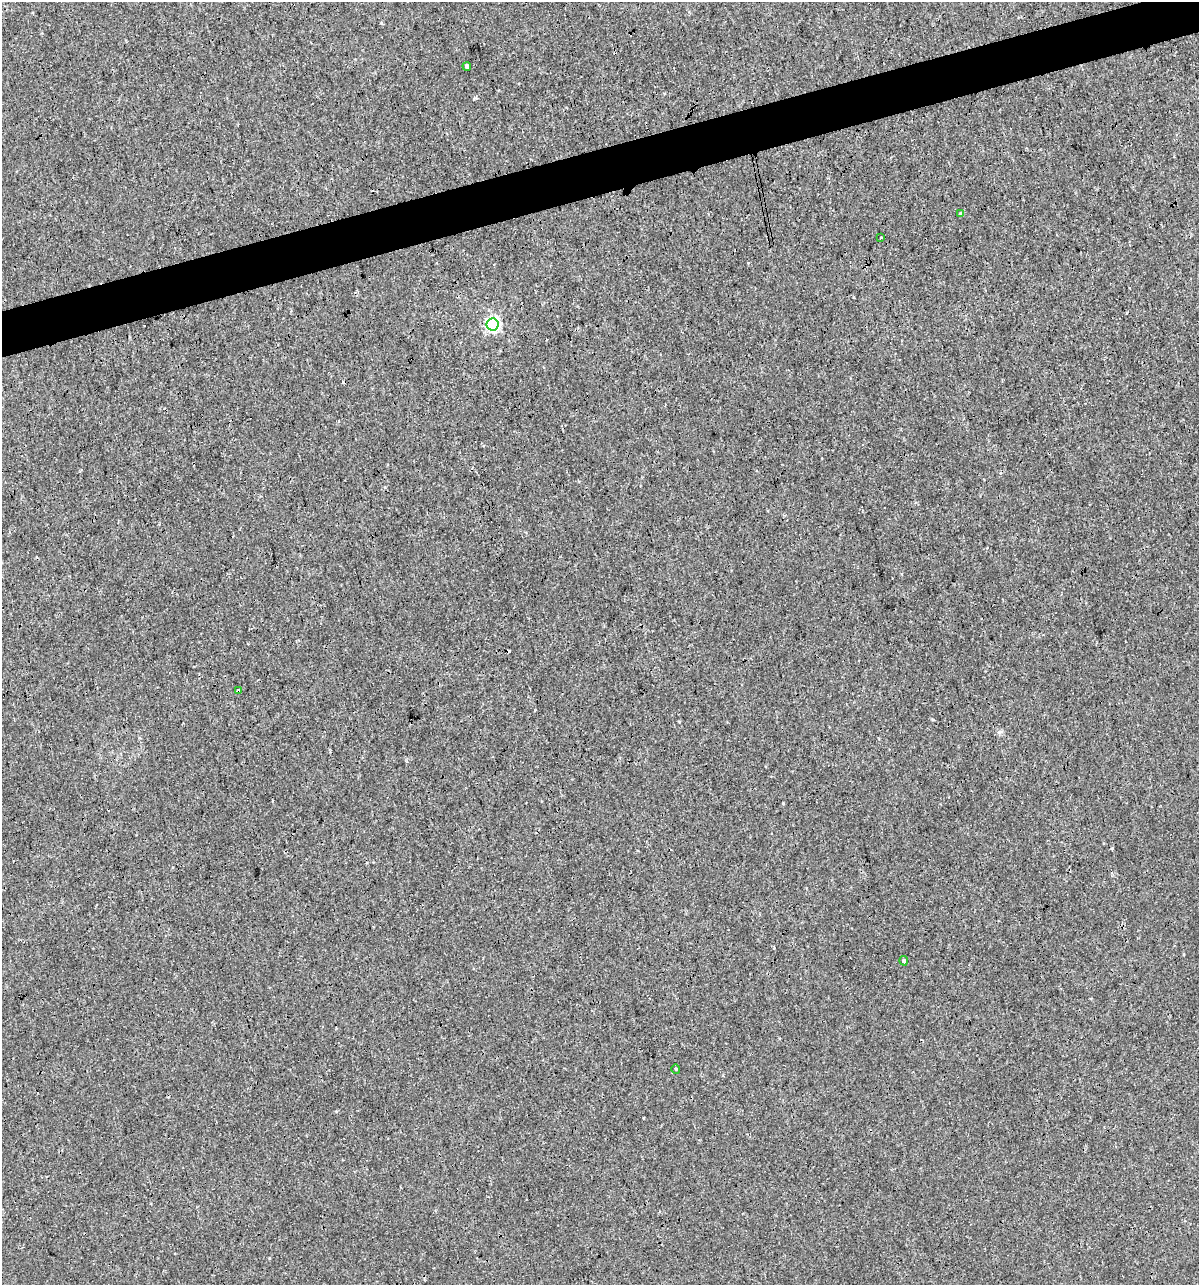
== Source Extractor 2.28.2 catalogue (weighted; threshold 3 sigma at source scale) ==
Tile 10 of 4 x 4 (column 2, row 3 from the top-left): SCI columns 1244-2440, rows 1284-2566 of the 4930 x 5132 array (HDU 1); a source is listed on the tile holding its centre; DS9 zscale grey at full resolution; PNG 1201 x 1287 px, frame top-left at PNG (2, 2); each listed source drawn as its Kron ellipse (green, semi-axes under 4 px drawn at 4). Shown black and unused: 4% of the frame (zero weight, under 3 of 4 exposures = <1% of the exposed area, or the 3 px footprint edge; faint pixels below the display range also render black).
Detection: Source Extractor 2.28.2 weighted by HDU 2 'WHT'; one run over the whole footprint, this tile lists its part. Background 2.15e-04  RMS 0.0017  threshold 0.00763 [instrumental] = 3 sigma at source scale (4.5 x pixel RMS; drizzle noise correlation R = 1.50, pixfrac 1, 0.0396/0.0396 arcsec/px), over >= 5 px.
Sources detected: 11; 4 cosmic-ray / hot-pixel residue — neither listed nor drawn; the other 7 listed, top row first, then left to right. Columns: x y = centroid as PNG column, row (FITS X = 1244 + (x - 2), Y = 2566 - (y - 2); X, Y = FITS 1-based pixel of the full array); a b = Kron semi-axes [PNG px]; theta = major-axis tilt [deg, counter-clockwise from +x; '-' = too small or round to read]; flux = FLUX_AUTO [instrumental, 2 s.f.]
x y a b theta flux
467 66 4 4 - 3.1
961 213 4 3 - 0.5
881 237 3 2 - 0.21
493 324 6 6 - 37
238 691 4 4 - 0.38
904 961 4 4 - 0.24
676 1069 5 3 - 0.13
Overlapping masked pixels (flux is a lower limit): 2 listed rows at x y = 467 66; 238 691